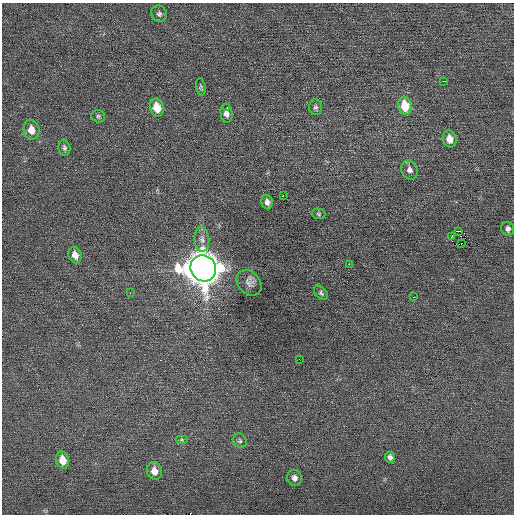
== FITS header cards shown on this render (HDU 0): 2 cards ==
NAXIS1  =                  512 / Axis length
NAXIS2  =                  512 / Axis length

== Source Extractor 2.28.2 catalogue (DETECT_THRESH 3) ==
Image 512 x 512 px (HDU 0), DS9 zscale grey, 1 PNG px = 1 image px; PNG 516 x 516 px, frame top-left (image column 1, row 512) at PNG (2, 3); each listed source drawn as its Kron ellipse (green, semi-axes under 4 px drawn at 4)
Background 0.0721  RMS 0.67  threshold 2.01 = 3 sigma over >= 5 px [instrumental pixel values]
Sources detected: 35; all 35 listed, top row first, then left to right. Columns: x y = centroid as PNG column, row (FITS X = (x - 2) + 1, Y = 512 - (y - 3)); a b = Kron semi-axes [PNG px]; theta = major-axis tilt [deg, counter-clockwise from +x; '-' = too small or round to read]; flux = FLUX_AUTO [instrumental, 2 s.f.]
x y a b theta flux
159 14 8 7 - 130
444 81 3 2 - 92
201 87 9 4 -81 79
405 106 9 6 -78 1200
157 107 9 7 -75 850
315 107 7 6 - 120
227 108 3 2 - 130
226 113 10 6 -84 210
98 116 7 6 - 85
31 130 10 8 -76 490
450 139 8 7 - 430
64 148 8 6 -79 110
409 170 10 8 -66 210
283 196 2 2 - 500
267 202 7 5 -79 170
318 214 7 5 -3 70
508 229 7 6 - 150
458 231 4 2 - 2100
451 236 3 2 - 5.6
202 239 12 7 -86 250
461 244 2 2 - 930
75 255 8 6 -69 360
349 264 2 2 - 360
203 268 13 12 - 94000
249 283 14 11 -48 270
130 293 3 2 - 62
321 293 8 5 -47 100
413 297 2 2 - 85
299 359 2 2 - 27
182 440 6 3 0 57
240 441 7 6 - 100
390 457 5 5 - 150
62 460 8 6 -79 630
154 471 9 7 -74 410
295 478 8 7 - 190